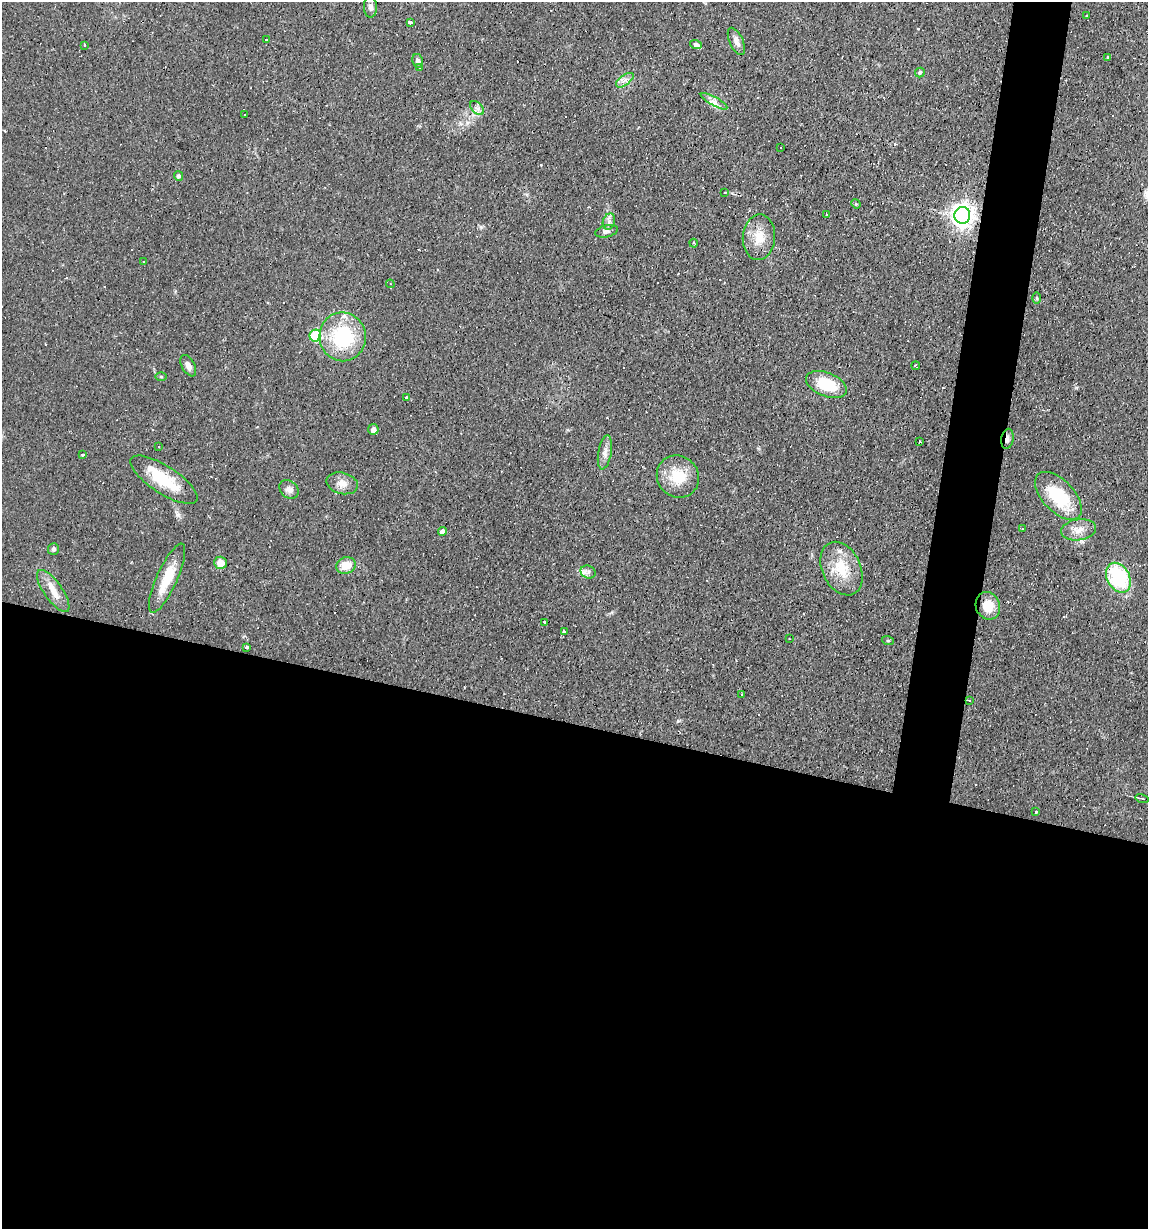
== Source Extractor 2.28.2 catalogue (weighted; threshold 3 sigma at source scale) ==
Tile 14 of 4 x 4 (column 2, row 4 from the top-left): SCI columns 1260-2405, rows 1-1227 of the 4929 x 4909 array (HDU 1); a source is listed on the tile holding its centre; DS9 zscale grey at full resolution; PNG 1150 x 1231 px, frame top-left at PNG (2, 2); each listed source drawn as its Kron ellipse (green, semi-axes under 4 px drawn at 4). Shown black and unused: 44% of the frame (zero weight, under 2 of 3 exposures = <1% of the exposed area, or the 3 px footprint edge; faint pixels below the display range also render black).
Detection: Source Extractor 2.28.2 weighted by HDU 2 'WHT'; one run over the whole footprint, this tile lists its part. Background 0.0927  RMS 0.0057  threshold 0.0256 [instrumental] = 3 sigma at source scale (4.5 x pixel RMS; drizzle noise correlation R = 1.50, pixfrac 1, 0.05/0.05 arcsec/px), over >= 5 px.
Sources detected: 87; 18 cosmic-ray / hot-pixel residue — neither listed nor drawn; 2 inside a brighter listed object's ellipse — not listed separately; the other 67 listed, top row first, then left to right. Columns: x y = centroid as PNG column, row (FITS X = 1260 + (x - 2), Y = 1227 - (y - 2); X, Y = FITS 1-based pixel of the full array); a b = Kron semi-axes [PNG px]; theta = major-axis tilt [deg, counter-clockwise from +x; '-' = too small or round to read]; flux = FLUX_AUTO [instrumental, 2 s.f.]
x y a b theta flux
370 7 10 6 -88 2.5
1086 16 3 3 - 1.2
410 22 4 3 - 4.1
266 40 4 2 - 0.42
736 41 15 6 -66 3.1
85 45 3 3 - 1.2
696 45 6 4 -16 2.2
1108 58 4 3 - 2.3
417 61 7 5 -79 1.6
420 68 4 2 - 0.41
920 72 5 4 - 1.2
625 80 10 5 35 2.4
714 101 15 4 -29 3
477 108 8 5 -44 1.8
244 115 2 2 - 0.41
781 148 2 2 - 0.43
178 176 5 4 - 1.5
725 192 3 2 - 0.76
856 204 5 4 - 0.55
826 214 3 3 - 1.4
962 215 8 8 - 450
609 222 8 6 72 2.1
607 231 11 6 14 1.8
759 237 23 16 86 11
694 243 4 3 - 0.77
144 262 3 2 - 0.52
390 284 4 4 - 0.59
1037 298 5 3 - 0.57
315 336 6 5 - 35
343 337 24 23 - 41
188 366 11 6 -62 3.2
916 366 4 3 - 0.99
161 377 6 4 -1 0.7
826 385 21 11 -21 20
407 398 4 3 - 1.1
373 429 5 5 - 2.1
1007 439 10 6 80 2.4
920 442 2 2 - 0.54
159 447 3 3 - 0.93
605 452 17 6 80 3.4
83 454 3 3 - 0.98
678 477 22 20 -44 16
164 480 39 13 -33 23
342 483 16 10 -15 4.8
289 489 10 8 -41 2.7
1058 496 29 16 -46 30
1022 529 3 3 - 0.37
1078 530 18 10 8 5.9
442 531 4 4 - 3.5
53 549 6 5 - 1.3
220 563 6 6 - 5.1
346 565 10 8 17 8.2
841 569 28 19 -65 18
588 572 8 6 -26 2
167 578 37 10 66 16
1118 578 16 11 -63 41
53 591 25 9 -55 7.6
988 606 14 12 -69 10
545 622 3 2 - 0.71
564 631 4 2 - 0.55
789 639 2 2 - 0.5
888 641 6 3 -19 0.59
247 647 4 3 - 4.5
742 694 3 3 - 2.4
969 700 3 2 - 0.47
1142 799 6 3 -15 0.96
1036 812 3 3 - 3
Overlapping masked pixels (flux is a lower limit): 1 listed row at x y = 1007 439
Unlisted compact peaks at least as high as the median listed source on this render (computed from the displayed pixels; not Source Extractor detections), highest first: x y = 678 721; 481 227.